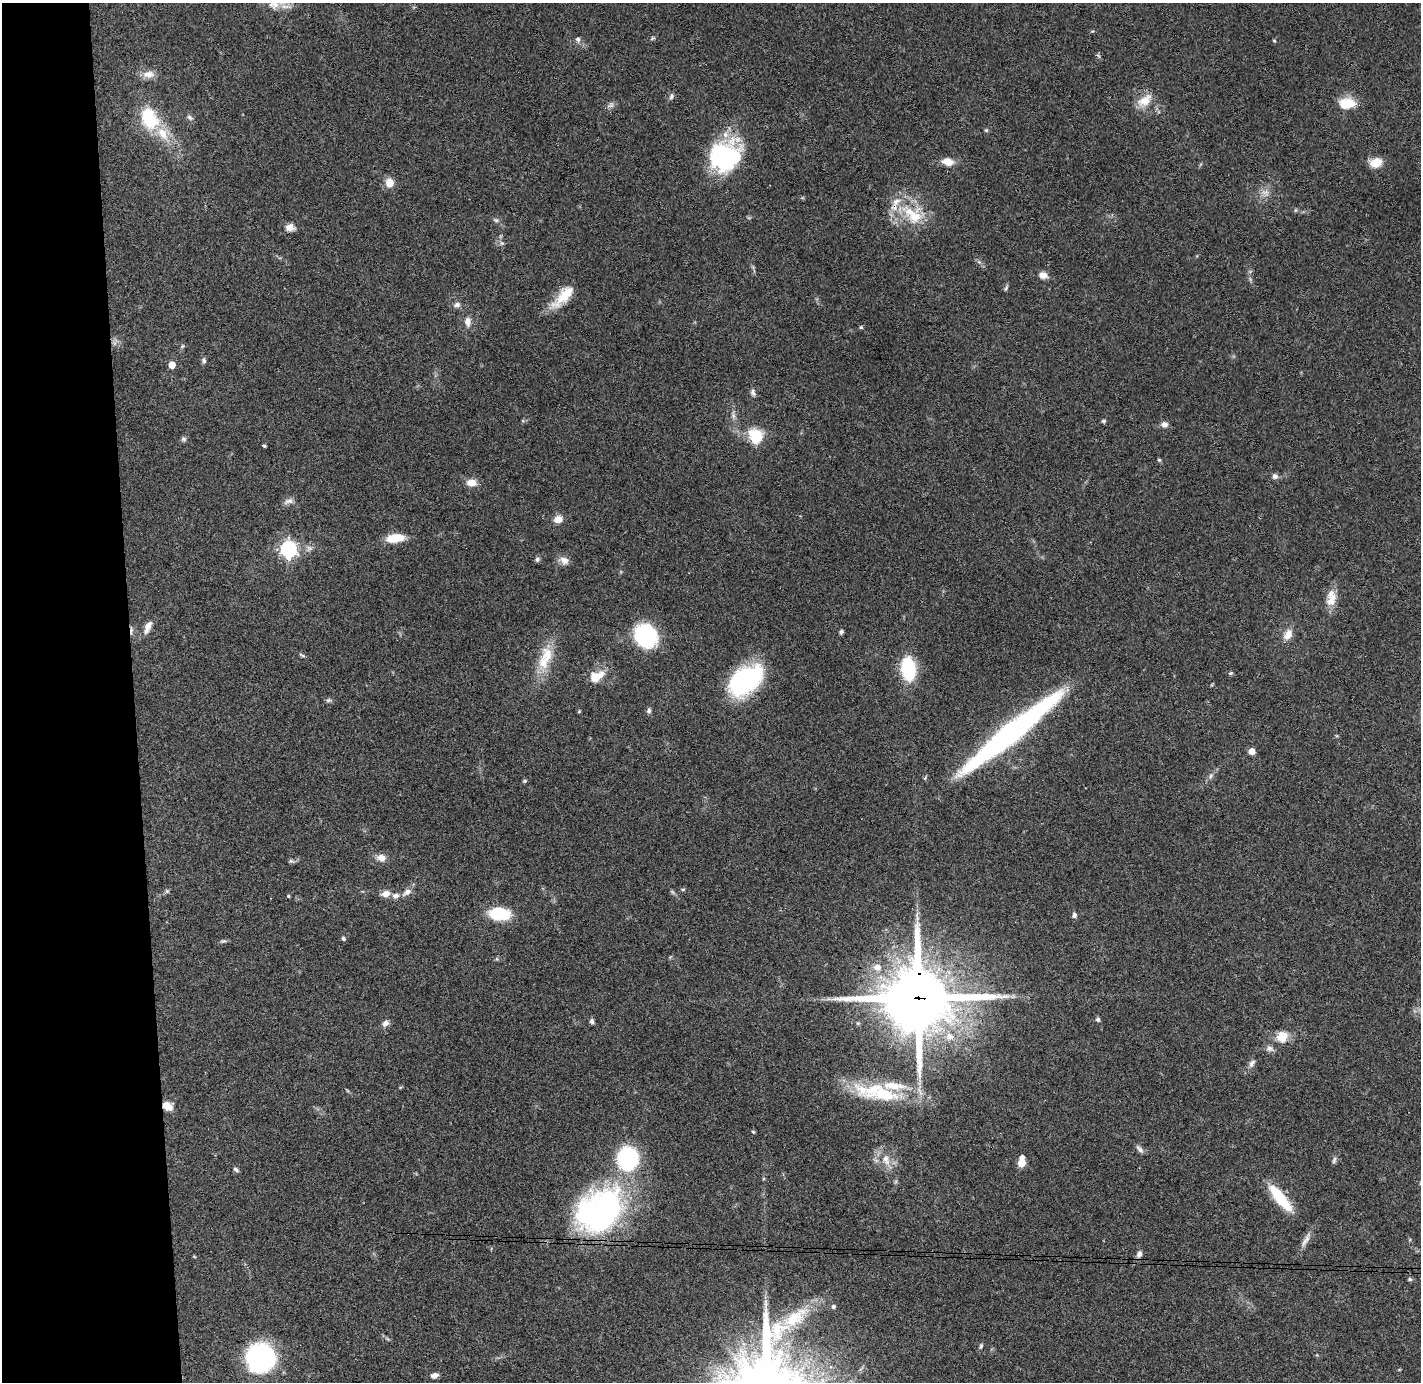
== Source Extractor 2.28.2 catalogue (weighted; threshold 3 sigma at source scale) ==
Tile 4 of 3 x 3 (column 1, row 2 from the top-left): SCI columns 58-1476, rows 1457-2836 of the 4370 x 4295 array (HDU 1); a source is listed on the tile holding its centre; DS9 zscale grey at full resolution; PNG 1423 x 1384 px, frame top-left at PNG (2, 3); no overlay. Shown black and unused: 9% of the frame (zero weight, under 3 of 4 exposures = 6% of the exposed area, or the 3 px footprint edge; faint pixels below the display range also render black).
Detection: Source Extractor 2.28.2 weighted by HDU 2 'WHT'; one run over the whole footprint, this tile lists its part. Background 0.0824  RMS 0.0056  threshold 0.0254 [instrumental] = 3 sigma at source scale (4.5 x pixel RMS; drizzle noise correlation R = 1.50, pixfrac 1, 0.05/0.05 arcsec/px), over >= 5 px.
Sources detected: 117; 1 cosmic-ray / hot-pixel residue — not listed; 8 inside a brighter listed object's ellipse — not listed separately; the other 108 listed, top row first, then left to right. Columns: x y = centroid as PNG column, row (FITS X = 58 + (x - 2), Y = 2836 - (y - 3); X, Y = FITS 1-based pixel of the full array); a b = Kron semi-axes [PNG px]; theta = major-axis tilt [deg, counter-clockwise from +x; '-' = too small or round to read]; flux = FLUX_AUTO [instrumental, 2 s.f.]
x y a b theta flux
274 5 16 12 -16 7.9
578 39 7 6 - 1.6
1274 41 4 4 - 0.6
1098 56 8 3 -45 0.74
149 74 18 9 4 4.6
671 96 8 5 67 1.4
1145 101 22 12 37 8.3
1346 103 16 10 3 15
611 105 9 6 49 1.9
190 117 9 6 -31 1.6
149 118 20 13 -67 31
986 130 5 5 - 0.73
163 133 21 12 -55 11
725 156 37 32 32 62
948 162 14 9 -11 5.7
1376 163 12 9 17 9.4
389 183 11 9 -78 5.8
1265 192 11 6 8 2.6
894 207 12 10 67 5.3
1295 210 6 4 89 0.66
914 216 27 21 58 19
496 220 6 5 - 1.1
290 227 12 9 -3 3.5
502 243 7 5 -42 1.2
979 262 6 5 - 1.1
1043 275 11 8 -17 3.3
1006 288 9 3 58 0.89
563 296 35 12 47 14
457 305 8 6 6 2
468 322 12 8 89 3.6
861 327 5 4 - 0.79
115 343 7 4 71 1.3
204 361 7 6 - 1.4
172 365 5 5 - 10
753 392 10 6 -81 1.8
1104 421 6 4 0 0.91
1164 424 8 7 - 2.5
755 438 8 7 - 38
183 439 8 6 -1 1.2
264 446 4 3 - 0.71
1159 460 5 4 - 0.71
1275 476 7 6 - 2.1
471 483 11 8 -5 5.3
288 501 14 6 15 2.5
558 519 11 8 19 4.5
395 538 17 8 8 14
288 549 7 6 - 180
537 559 6 6 - 1.2
564 560 14 10 -27 3.6
1331 601 16 14 -56 6.4
148 627 17 7 67 4.3
841 632 6 5 - 1
1288 634 14 9 53 5.3
646 636 21 17 -50 54
302 655 10 3 -30 0.93
547 655 23 15 -85 12
908 669 20 11 -84 38
1231 673 6 5 - 0.78
594 677 12 9 -74 6.1
745 680 36 22 40 74
328 700 7 5 20 1.2
649 710 7 5 70 1.4
579 711 5 3 - 0.52
1011 733 110 15 39 170
1252 751 5 5 - 8
1210 776 7 4 87 1.1
524 781 5 5 - 0.71
381 858 11 9 -18 4
291 861 8 5 -1 1.1
683 889 5 3 - 0.66
167 891 6 5 - 0.91
407 892 13 7 32 3.4
386 894 10 7 14 4
288 896 4 4 - 0.54
395 896 9 7 7 2.6
499 914 17 9 -4 34
1074 915 6 5 - 1.6
343 938 5 4 - 1.4
223 941 8 5 8 1.1
877 967 8 7 - 4.2
918 998 24 22 -1 4300
1098 1020 5 5 - 1.2
592 1021 6 5 - 1.4
385 1023 9 7 41 2.5
949 1036 12 10 -15 5.5
1282 1037 14 13 - 8.6
1270 1048 11 7 -12 2.2
1252 1063 12 6 54 2.2
883 1094 42 19 -8 32
167 1106 8 6 -24 9.4
753 1132 5 4 - 0.68
1140 1149 13 5 -49 1.9
1022 1157 5 4 - 2.3
628 1158 18 16 -82 62
886 1160 17 10 -69 6.6
1334 1160 10 5 72 1.3
1021 1163 5 5 - 16
236 1169 8 4 -34 1.2
1280 1198 35 10 -51 22
599 1211 57 42 37 140
1306 1240 24 6 60 4
1139 1254 8 6 66 2.4
1410 1279 5 4 - 0.93
833 1307 5 5 - 1.5
795 1318 39 18 33 25
981 1346 8 4 76 0.96
260 1358 21 19 27 110
434 1375 8 6 19 2.6
Overlapping masked pixels (flux is a lower limit): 3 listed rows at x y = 894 207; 918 998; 167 1106
Isophote crosses this tile's border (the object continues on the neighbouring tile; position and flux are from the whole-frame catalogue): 1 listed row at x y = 274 5